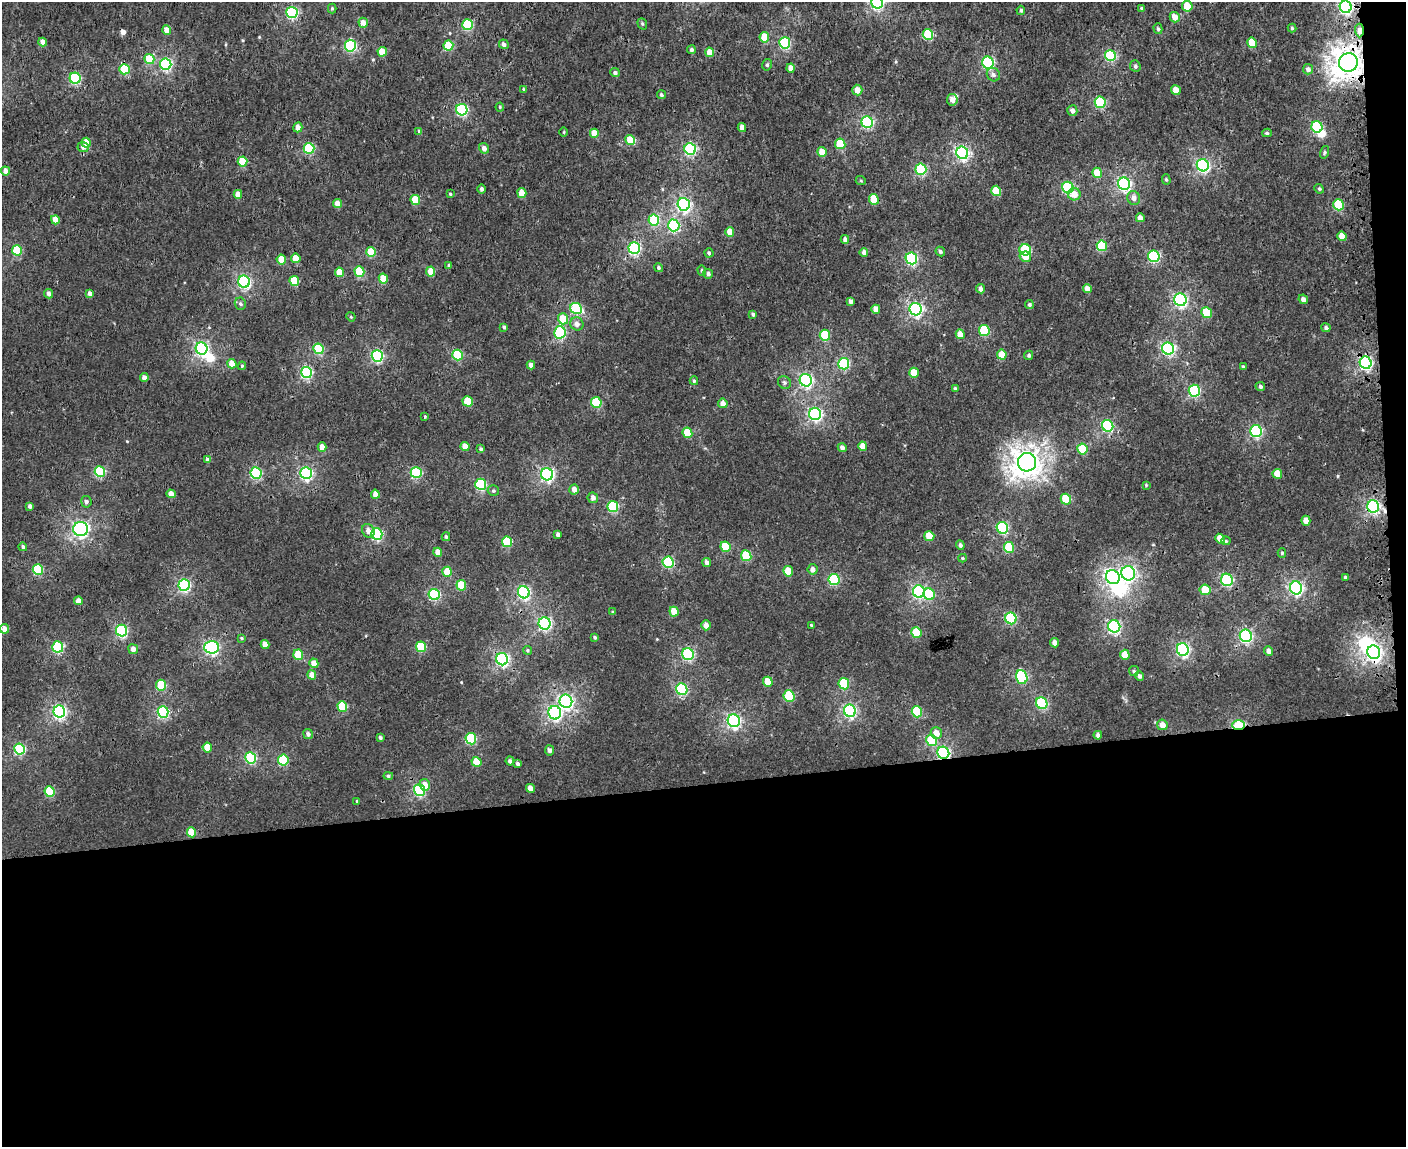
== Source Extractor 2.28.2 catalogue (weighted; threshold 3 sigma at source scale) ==
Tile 12 of 3 x 4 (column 3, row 4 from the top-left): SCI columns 2958-4361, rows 8-1152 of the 4468 x 4596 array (HDU 1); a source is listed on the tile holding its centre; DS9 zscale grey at full resolution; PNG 1408 x 1149 px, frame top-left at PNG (2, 2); each listed source drawn as its Kron ellipse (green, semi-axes under 4 px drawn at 4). Shown black and unused: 33% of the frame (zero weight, under 3 of 4 exposures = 6% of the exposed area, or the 3 px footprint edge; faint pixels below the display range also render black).
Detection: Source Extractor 2.28.2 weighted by HDU 2 'WHT'; one run over the whole footprint, this tile lists its part. Background 2.24e-04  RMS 0.0014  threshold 0.0064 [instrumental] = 3 sigma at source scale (4.5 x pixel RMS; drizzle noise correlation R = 1.50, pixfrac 1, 0.0396/0.0396 arcsec/px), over >= 5 px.
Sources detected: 313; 4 inside a brighter object's white glare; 2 cosmic-ray / hot-pixel residue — neither listed nor drawn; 1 inside a brighter listed object's ellipse — not listed separately; the other 306 listed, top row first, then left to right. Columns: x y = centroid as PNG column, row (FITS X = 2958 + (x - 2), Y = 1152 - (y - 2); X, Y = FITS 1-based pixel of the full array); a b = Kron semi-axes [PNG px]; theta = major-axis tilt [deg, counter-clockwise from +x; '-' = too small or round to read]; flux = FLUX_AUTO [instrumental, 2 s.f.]
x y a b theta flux
877 2 6 6 - 26
1187 6 5 5 - 3.2
1346 7 6 6 - 26
332 8 5 4 - 0.2
1142 8 4 4 - 0.22
1021 10 4 3 - 0.25
292 12 5 5 - 17
1175 17 5 5 - 1.4
363 23 5 4 - 1.1
642 24 6 4 -69 0.19
468 25 5 5 - 10
1292 28 4 4 - 0.2
1158 29 5 4 - 0.24
167 30 5 4 - 1.2
1359 30 7 4 -89 0.97
928 35 5 5 - 7.9
764 37 5 5 - 2.2
43 42 4 4 - 0.9
785 43 5 5 - 14
1252 43 5 5 - 3
504 44 5 4 - 0.44
448 45 5 5 - 5.7
350 46 6 5 - 12
691 50 4 4 - 0.3
382 52 5 4 - 2.5
709 52 5 4 - 1.6
1110 56 5 5 - 12
149 59 5 5 - 3.8
1348 62 9 9 - 140
988 63 6 5 - 20
166 64 6 5 - 18
767 65 6 4 76 0.23
1135 66 6 5 - 0.33
791 68 4 4 - 0.93
124 69 5 5 - 6.4
1308 69 5 5 - 0.44
615 73 5 4 - 0.35
993 75 7 6 - 0.43
75 78 5 5 - 14
523 89 4 3 - 0.14
857 90 5 5 - 1.2
1176 90 5 4 - 1.6
661 95 4 4 - 0.28
952 100 6 5 - 0.78
1100 102 5 5 - 11
500 107 4 4 - 0.15
462 110 6 5 - 16
1072 111 5 5 - 0.53
867 122 6 5 - 16
298 127 5 4 - 0.9
1317 127 6 5 - 11
742 128 4 4 - 0.89
419 131 4 4 - 0.21
564 132 4 3 - 0.11
594 133 5 4 - 2
1267 133 5 4 - 0.21
630 140 5 4 - 4.1
86 143 5 4 - 2.2
840 144 5 5 - 5.4
83 147 5 5 - 0.62
309 148 5 5 - 11
484 148 5 5 - 0.78
690 149 6 5 - 18
822 152 5 4 - 1.6
1325 152 6 4 74 0.23
962 153 6 6 - 23
243 161 5 5 - 3.9
1203 165 6 6 - 23
921 169 5 5 - 13
5 171 4 4 - 0.92
1097 173 5 5 - 2.4
1166 179 5 4 - 0.22
861 181 5 3 - 0.15
1124 184 6 6 - 27
1068 188 6 5 - 14
481 189 5 4 - 0.35
1319 189 5 4 - 0.2
996 191 5 5 - 4.5
522 193 5 4 - 2.1
238 194 4 4 - 1.1
450 194 4 4 - 0.17
1074 194 6 6 - 1.5
1134 198 7 6 - 0.66
874 199 5 5 - 3.5
415 200 5 4 - 3.7
337 204 4 4 - 1.3
684 204 6 6 - 25
1338 205 5 5 - 6.8
1140 218 4 4 - 0.95
55 220 4 4 - 1.9
654 220 5 5 - 7.9
674 225 6 5 - 14
730 232 5 4 - 1.7
1342 236 5 4 - 1.5
845 239 4 4 - 0.47
1102 246 5 5 - 7.4
634 248 6 5 - 20
17 250 5 5 - 7.6
1025 250 6 5 - 8.9
940 251 5 4 - 0.32
371 252 5 5 - 3.5
864 252 4 4 - 0.68
709 253 4 4 - 0.23
1154 256 6 5 - 14
1025 257 6 5 - 1.3
296 258 5 4 - 1.7
911 258 6 5 - 17
281 259 5 4 - 2.3
449 265 4 4 - 0.2
659 268 4 4 - 0.28
702 270 5 4 - 0.19
431 271 5 4 - 2.3
340 272 5 4 - 2.5
359 272 5 5 - 6.2
708 274 5 5 - 0.42
383 279 5 4 - 2.2
294 281 5 5 - 4.3
244 282 6 6 - 22
980 289 4 4 - 0.63
1087 289 4 4 - 1.1
90 293 4 4 - 0.68
48 294 5 4 - 0.57
1303 299 5 4 - 0.51
1180 300 6 6 - 25
850 301 4 3 - 0.41
240 304 6 5 - 0.32
1029 305 4 4 - 0.25
576 309 6 5 - 11
876 309 4 4 - 0.92
916 309 6 6 - 26
1207 313 5 5 - 4.7
753 314 4 3 - 0.27
351 317 5 4 - 0.14
563 319 6 5 - 2.7
577 324 7 6 - 0.63
504 327 4 4 - 0.27
1326 328 4 4 - 0.32
984 330 5 5 - 7.4
560 332 6 5 - 12
960 334 5 4 - 1.6
825 335 5 5 - 5.6
202 349 6 5 - 27
318 349 5 5 - 8.2
1168 349 6 6 - 20
458 355 5 5 - 8.8
1002 355 5 4 - 2.1
1029 355 5 4 - 0.22
377 356 6 5 - 17
1366 363 6 6 - 24
232 364 5 4 - 1.6
844 364 6 5 - 13
531 365 4 4 - 0.67
242 366 4 4 - 0.15
1243 367 4 4 - 0.27
306 372 5 5 - 15
914 373 5 4 - 2.4
144 378 4 4 - 0.72
806 380 6 6 - 27
694 381 4 3 - 0.23
784 382 7 6 - 0.35
1260 387 5 4 - 0.31
955 389 4 3 - 0.29
1194 391 6 5 - 15
468 401 5 5 - 3.9
596 402 5 5 - 7.9
723 403 5 4 - 1
815 414 6 6 - 25
425 416 3 3 - 0.14
1108 426 6 5 - 15
1256 431 6 5 - 17
687 433 5 5 - 4.1
465 446 4 4 - 1.4
863 446 5 4 - 1.5
322 447 5 4 - 1.1
842 448 4 4 - 0.55
481 449 4 3 - 0.27
1082 449 5 5 - 4.5
208 460 4 4 - 0.5
1027 462 9 9 - 130
100 472 5 5 - 10
256 473 6 5 - 13
306 473 6 5 - 23
416 473 5 5 - 13
547 474 6 6 - 26
1277 474 5 4 - 2.1
481 484 6 5 - 14
1146 485 4 4 - 0.13
574 489 5 4 - 0.94
493 491 6 5 - 0.24
171 494 4 4 - 1.1
375 494 4 4 - 1
593 498 5 5 - 0.52
1066 499 5 5 - 5.4
86 502 5 5 - 0.39
30 506 4 4 - 0.43
1373 506 6 6 - 25
613 507 5 5 - 11
1306 521 5 4 - 0.98
1002 528 6 5 - 14
81 529 7 7 - 33
368 531 7 6 - 0.69
377 534 6 5 - 15
558 534 4 3 - 0.39
929 536 5 5 - 3
446 537 4 3 - 0.26
1220 539 5 4 - 1.5
1226 541 4 4 - 0.17
507 542 5 5 - 6.9
960 545 5 4 - 0.34
23 547 4 4 - 0.29
725 547 5 5 - 4.4
1009 547 5 5 - 5.4
438 552 4 4 - 1.2
1282 553 4 4 - 0.21
746 556 5 5 - 6.5
963 558 4 4 - 0.14
668 562 6 5 - 12
707 562 5 4 - 0.49
813 569 5 5 - 0.71
38 570 5 5 - 9.9
788 571 5 5 - 3
447 572 5 4 - 3.1
1128 573 7 7 - 21
1113 577 7 6 - 28
1345 577 4 3 - 0.2
834 579 6 5 - 10
1227 580 6 6 - 17
184 585 6 5 - 20
461 585 5 5 - 4.1
1296 588 6 6 - 28
1205 590 5 5 - 2.9
524 592 6 5 - 22
919 592 6 6 - 21
434 594 6 5 - 14
929 594 6 5 - 6.8
78 601 4 4 - 1.1
613 612 3 3 - 0.18
674 612 5 4 - 2
1011 618 6 5 - 13
545 623 6 6 - 23
706 625 5 4 - 0.83
811 625 2 2 - 0.12
1114 626 6 6 - 23
4 629 5 4 - 1
122 631 6 5 - 16
916 633 5 5 - 4.7
1246 636 6 6 - 23
595 637 4 3 - 0.21
241 638 4 4 - 0.16
1055 643 4 4 - 0.72
265 645 4 4 - 1.5
58 647 5 5 - 12
212 647 7 6 - 27
421 647 5 5 - 6.4
133 649 5 4 - 0.87
1183 649 6 6 - 23
528 650 4 4 - 0.17
1269 651 5 4 - 0.59
1374 652 7 6 - 40
688 654 6 5 - 16
298 655 5 5 - 5
1125 655 5 4 - 1.7
502 659 6 6 - 25
314 663 5 4 - 1.4
1134 671 5 5 - 0.23
312 675 5 4 - 1.3
1139 676 5 4 - 0.38
1022 677 7 5 -72 12
768 682 5 4 - 2.1
844 684 6 5 - 6.4
161 685 5 5 - 6.1
682 689 6 5 - 14
789 696 6 5 - 6.9
566 701 6 6 - 28
1042 703 6 5 - 12
342 706 5 5 - 5.8
59 711 6 6 - 25
850 711 6 6 - 22
163 712 5 5 - 15
917 712 5 5 - 6.7
555 713 7 6 - 24
734 721 6 6 - 28
1162 725 5 5 - 0.93
1238 725 6 5 - 9.3
936 733 6 5 - 1.2
308 734 5 4 - 0.44
1098 735 4 3 - 0.35
380 737 3 3 - 0.28
471 739 6 5 - 9.3
931 740 6 5 - 5.4
207 748 5 4 - 2.4
19 749 5 5 - 14
549 750 5 4 - 0.5
943 753 6 6 - 22
251 758 5 5 - 13
283 760 5 5 - 9.2
510 761 4 4 - 0.42
477 762 5 5 - 3.1
518 764 4 3 - 0.32
388 776 5 4 - 0.26
425 785 6 5 - 0.96
530 788 4 4 - 0.98
420 790 6 5 - 16
50 792 5 5 - 6.9
357 801 3 3 - 0.18
192 832 5 4 - 3.4
Overlapping masked pixels (flux is a lower limit): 8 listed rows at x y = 1359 30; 1348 62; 1366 363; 1373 506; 1374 652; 502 659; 1238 725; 943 753
Isophote crosses this tile's border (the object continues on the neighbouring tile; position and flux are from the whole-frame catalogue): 2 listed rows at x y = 877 2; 1346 7